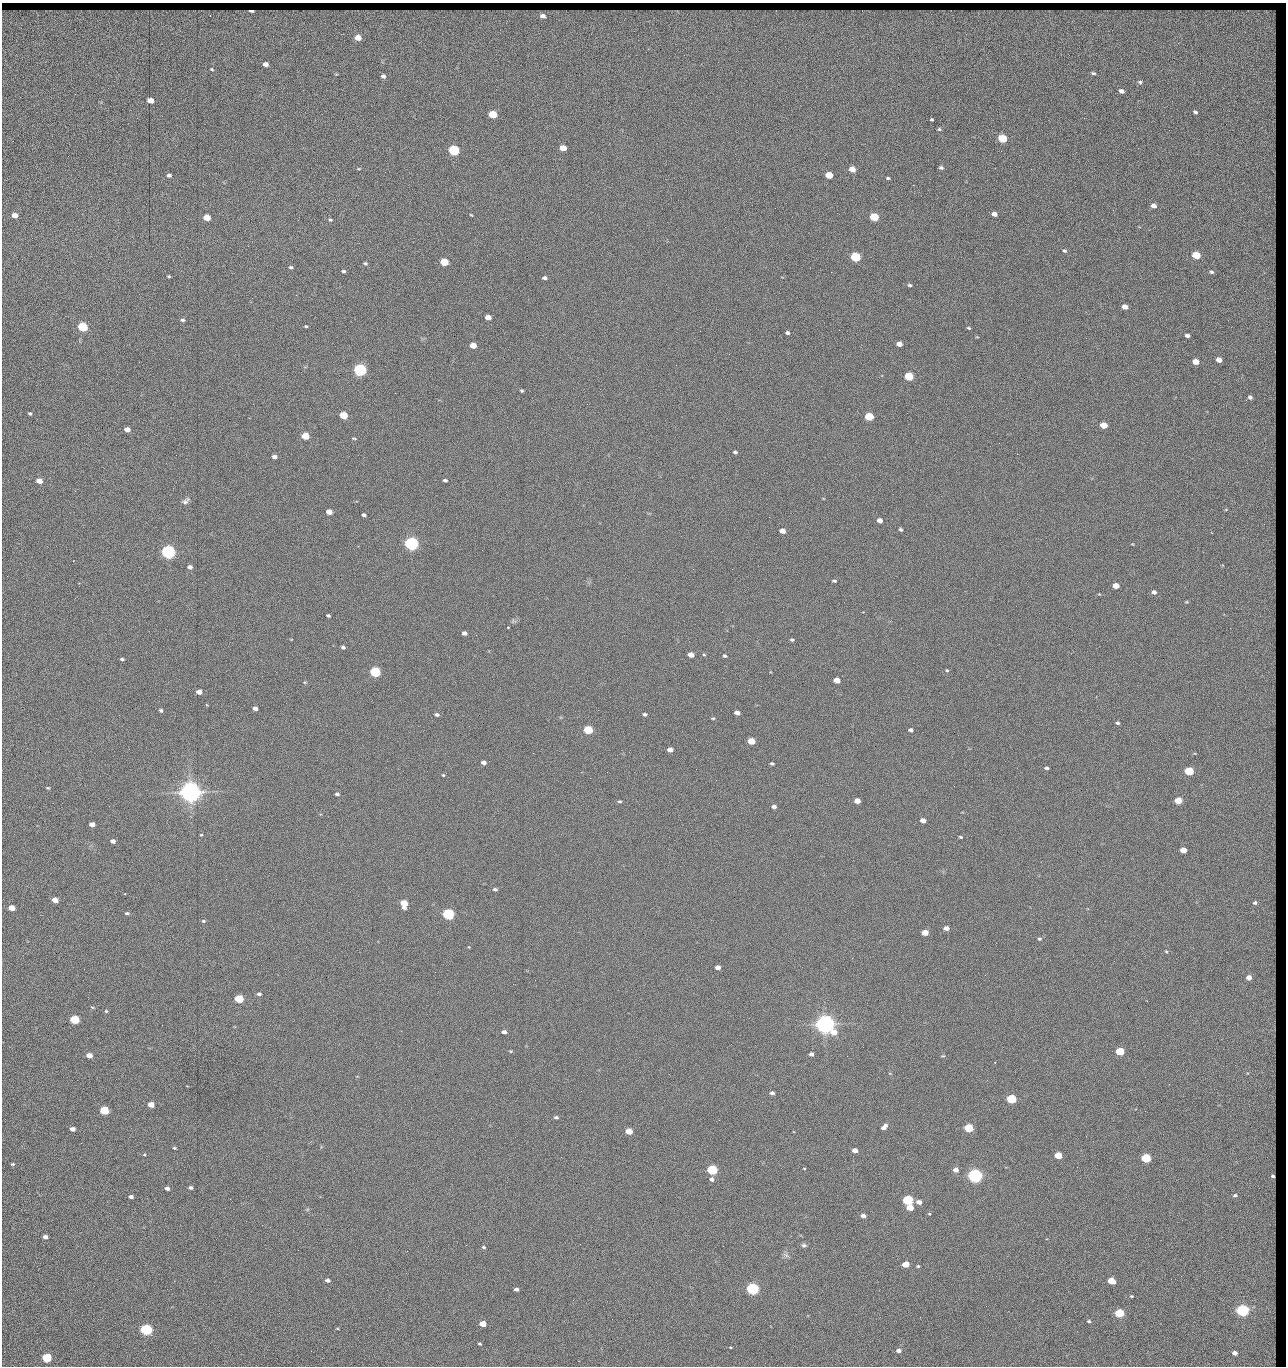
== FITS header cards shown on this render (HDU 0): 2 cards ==
NAXIS1  =                 1284 / length of data axis 1
NAXIS2  =                 1364 / length of data axis 2

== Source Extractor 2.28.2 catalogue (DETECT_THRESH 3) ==
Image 1284 x 1364 px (HDU 0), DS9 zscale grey, 1 PNG px = 1 image px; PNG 1288 x 1368 px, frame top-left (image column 1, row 1364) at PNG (2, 3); no overlay
Background 149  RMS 15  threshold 44.6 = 3 sigma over >= 5 px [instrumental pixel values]
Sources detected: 280; all 280 listed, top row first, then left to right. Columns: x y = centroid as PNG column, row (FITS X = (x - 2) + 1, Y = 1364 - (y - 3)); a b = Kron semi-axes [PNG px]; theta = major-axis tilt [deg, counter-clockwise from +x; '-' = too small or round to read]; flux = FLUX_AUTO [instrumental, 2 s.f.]
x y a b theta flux
251 11 4 2 - 2.3e+03
210 15 2 2 - 5.3e+02
543 16 7 6 - 5.0e+03
1272 30 21 8 -77 6.2e+03
358 38 5 4 - 1.3e+04
1178 43 3 2 - 1.1e+03
1272 58 31 6 -90 1.1e+04
265 64 5 4 - 5.2e+03
212 69 3 3 - 1.0e+03
1093 73 5 3 - 1.6e+03
383 76 4 4 - 2.5e+03
1140 82 6 5 - 1.9e+03
1121 91 5 4 - 4.3e+03
150 100 5 4 - 1.3e+04
1195 112 3 3 - 1.7e+03
493 114 5 4 - 4.2e+04
932 119 3 3 - 1.1e+03
1273 121 5 3 - 8.9e+02
939 129 4 4 - 1.5e+03
1169 130 2 2 - 5.9e+02
1002 138 6 5 - 6.0e+04
563 148 5 4 - 1.4e+04
454 150 6 5 - 1.6e+05
941 168 5 4 - 2.1e+03
359 169 5 3 - 9.2e+02
852 169 5 4 - 1.2e+04
1031 169 2 2 - 1.3e+03
1273 171 5 2 - 1.4e+03
169 175 5 4 - 2.5e+03
829 175 5 4 - 2.8e+04
888 178 4 3 - 1.3e+03
913 185 2 2 - 1.2e+04
1274 195 8 2 81 1.4e+03
1270 197 7 4 -71 3.1e+03
1153 206 5 4 - 6.5e+03
1113 210 2 2 - 5.7e+02
994 214 5 4 - 5.5e+03
15 215 5 4 - 1.0e+04
471 215 4 3 - 8.3e+02
874 217 5 4 - 5.1e+04
207 218 5 4 - 2.0e+04
330 220 5 4 - 1.4e+03
1065 251 6 4 -26 1.6e+03
1274 253 14 3 -89 2.7e+03
1196 255 5 4 - 4.2e+04
855 257 6 5 - 1.0e+05
444 262 5 4 - 4.0e+04
365 263 5 4 - 1.6e+03
291 267 4 4 - 1.6e+03
343 271 4 3 - 1.7e+03
831 272 2 2 - 1.8e+04
1211 272 3 3 - 1.4e+03
169 276 3 2 - 1.1e+03
544 278 4 3 - 2.5e+03
1272 282 7 2 -46 1.3e+03
910 285 5 4 - 1.6e+03
296 295 2 2 - 5.5e+02
1274 297 9 3 -88 1.9e+03
1125 307 5 4 - 7.5e+03
488 317 5 4 - 9.4e+03
182 320 6 3 -2 1.9e+03
306 326 4 3 - 1.2e+03
83 327 5 5 - 1.0e+05
969 328 4 3 - 1.2e+03
839 330 2 2 - 4.0e+02
700 331 2 2 - 2.2e+03
787 333 5 4 - 2.1e+03
1187 336 4 3 - 3.7e+03
899 344 5 4 - 7.6e+03
473 345 5 4 - 1.5e+04
1274 350 15 3 -89 2.5e+03
1219 360 5 4 - 9.4e+03
1196 362 5 4 - 1.5e+04
360 370 6 5 - 3.0e+05
909 376 5 4 - 5.8e+04
1274 383 20 3 87 3.8e+03
522 391 3 3 - 1.3e+03
1250 397 4 4 - 2.7e+03
1246 400 3 2 - 9.6e+02
30 413 4 4 - 1.5e+03
343 415 5 4 - 3.7e+04
869 416 5 4 - 5.9e+04
1104 425 5 4 - 1.9e+04
1273 428 10 3 89 2.3e+03
127 429 5 4 - 8.3e+03
305 436 5 4 - 2.9e+04
354 438 6 3 -17 1.1e+03
999 443 2 2 - 2.3e+03
735 452 5 3 - 1.7e+03
176 455 2 2 - 2.0e+03
274 457 5 4 - 3.8e+03
445 480 4 3 - 2.2e+03
39 481 5 4 - 1.2e+04
75 491 2 2 - 7.2e+02
186 501 11 6 41 3.3e+03
329 512 5 4 - 1.0e+04
1274 514 16 3 -90 3.2e+03
364 515 4 3 - 2.3e+03
880 520 5 4 - 5.8e+03
901 529 4 3 - 1.7e+03
782 531 5 4 - 8.5e+03
1273 540 14 3 -90 2.9e+03
412 544 6 5 - 5.0e+05
1132 544 5 3 - 7.7e+02
358 546 3 3 - 7.8e+02
482 550 2 2 - 1.7e+03
168 552 6 5 - 5.3e+05
190 567 5 4 - 3.8e+03
732 569 2 2 - 4.4e+02
834 581 5 3 - 1.7e+03
1274 583 10 3 90 2.5e+03
1116 586 5 4 - 1.3e+04
1154 592 5 4 - 3.8e+03
1099 594 4 3 - 7.6e+02
1186 602 4 3 - 8.7e+02
328 616 4 3 - 1.8e+03
1274 621 10 3 80 1.2e+03
508 627 3 2 - 1.5e+03
464 633 5 4 - 4.3e+03
792 640 4 3 - 1.4e+03
343 647 4 3 - 2.1e+03
691 655 5 4 - 1.0e+04
704 655 4 3 - 8.9e+02
725 656 4 3 - 1.7e+03
122 659 4 3 - 1.6e+03
1273 662 6 3 63 1.6e+03
947 670 4 3 - 1.1e+03
375 672 5 5 - 1.6e+05
837 680 5 4 - 1.4e+04
1273 686 7 4 -78 1.5e+03
199 692 5 4 - 7.2e+03
255 708 4 4 - 4.2e+03
161 710 5 4 - 1.9e+03
1273 711 4 3 - 1.5e+03
737 713 5 4 - 6.0e+03
437 714 5 4 - 2.6e+03
645 714 4 3 - 2.5e+03
713 718 5 3 - 1.2e+03
1274 722 7 3 -82 1.9e+03
1117 723 4 4 - 1.7e+03
588 730 5 4 - 6.3e+04
911 730 4 4 - 2.6e+03
751 741 5 4 - 2.7e+04
670 750 5 4 - 7.4e+03
533 753 2 2 - 2.1e+03
484 762 5 4 - 4.3e+03
772 764 4 3 - 1.7e+03
1046 768 5 4 - 2.1e+03
696 769 2 2 - 1.4e+03
1189 771 5 4 - 7.6e+04
607 772 2 2 - 4.2e+02
443 775 5 3 - 8.7e+02
716 780 2 2 - 1.7e+03
1273 785 12 3 -81 2.5e+03
48 788 4 3 - 1.0e+03
190 792 7 6 - 1.5e+06
337 794 5 4 - 2.4e+03
620 801 5 4 - 1.4e+03
857 801 5 4 - 1.1e+04
1178 801 5 4 - 2.5e+04
774 807 4 3 - 3.2e+03
1272 807 5 3 - 1.0e+03
923 820 5 4 - 7.8e+03
92 824 5 4 - 7.0e+03
201 835 3 3 - 8.7e+02
961 837 4 2 - 1.2e+03
113 841 4 4 - 3.9e+03
1273 845 12 3 -84 3.2e+03
1183 850 5 4 - 1.5e+04
495 889 5 4 - 2.1e+03
1273 891 5 2 - 9.5e+02
125 894 2 2 - 6.7e+02
55 900 5 4 - 1.2e+04
404 903 6 5 - 2.8e+04
1255 903 7 6 - 2.8e+03
12 908 5 4 - 1.6e+04
1272 912 5 2 - 8.4e+02
127 913 5 3 - 1.8e+03
448 914 5 5 - 2.4e+05
203 921 5 4 - 1.5e+03
1272 926 7 4 71 2.9e+03
946 928 5 4 - 6.0e+03
925 933 5 4 - 1.9e+04
1039 939 4 4 - 1.8e+03
1273 943 5 3 - 9.3e+02
469 947 4 3 - 6.9e+02
1166 951 4 4 - 1.0e+03
718 967 5 4 - 6.2e+03
1249 977 4 4 - 7.5e+03
1273 978 5 2 - 1.6e+03
513 984 2 2 - 1.4e+03
259 994 5 4 - 2.1e+03
239 999 5 4 - 6.1e+04
92 1007 5 3 - 1.0e+03
106 1011 4 4 - 1.3e+03
75 1020 5 4 - 7.6e+04
825 1024 7 6 - 1.2e+06
1273 1027 14 4 78 2.7e+03
401 1031 2 2 - 3.7e+03
504 1032 5 4 - 4.2e+03
510 1051 5 4 - 1.0e+03
1120 1051 5 4 - 4.8e+04
811 1054 4 4 - 3.6e+03
89 1055 5 4 - 1.1e+04
847 1056 2 2 - 8.7e+02
943 1056 6 3 -1 9.8e+02
995 1062 3 2 - 8.6e+02
1235 1065 2 2 - 9.9e+02
1273 1075 3 2 - 8.8e+02
1169 1084 2 2 - 1.8e+03
772 1093 4 4 - 3.4e+03
1011 1099 5 4 - 8.9e+04
1274 1104 3 3 - 4.9e+02
151 1105 5 4 - 1.2e+04
104 1110 5 4 - 6.6e+04
1145 1111 2 2 - 6.5e+02
556 1117 5 3 - 2.0e+03
719 1120 2 2 - 7.1e+02
884 1127 8 4 47 4.9e+03
968 1128 5 4 - 7.3e+04
72 1129 5 4 - 5.6e+03
629 1131 5 4 - 2.1e+04
1274 1135 3 3 - 7.7e+02
1086 1136 2 2 - 4.7e+02
81 1143 3 2 - 1.6e+03
174 1148 4 3 - 1.2e+03
855 1150 5 4 - 7.1e+03
144 1155 4 3 - 8.3e+02
1058 1155 5 4 - 3.2e+04
561 1157 2 2 - 7.7e+02
1146 1158 5 4 - 9.9e+04
13 1164 5 4 - 1.2e+03
1077 1167 2 2 - 1.3e+03
804 1168 4 2 - 7.3e+02
712 1170 5 4 - 1.4e+05
956 1170 4 4 - 7.5e+03
975 1176 5 5 - 6.1e+05
1273 1177 11 4 -83 5.5e+03
712 1179 6 5 - 3.0e+03
190 1187 4 3 - 2.3e+03
167 1188 4 3 - 4.5e+03
1235 1195 3 3 - 1.4e+03
131 1197 4 3 - 3.4e+03
908 1200 5 4 - 1.5e+05
919 1202 5 4 - 6.5e+03
910 1207 5 4 - 1.7e+04
1274 1208 6 3 -71 8.1e+02
929 1214 4 3 - 8.2e+02
863 1216 5 4 - 4.7e+03
270 1227 2 2 - 1.5e+03
45 1237 4 4 - 4.3e+03
466 1245 2 2 - 4.7e+03
804 1245 8 6 -5 2.3e+03
483 1247 5 4 - 1.4e+03
298 1250 2 2 - 1.0e+03
407 1251 2 2 - 3.6e+03
786 1255 8 5 -45 2.5e+03
906 1264 5 4 - 1.9e+04
918 1266 3 3 - 1.2e+03
1274 1274 16 3 90 2.5e+03
327 1280 4 4 - 2.9e+03
1111 1281 5 4 - 2.7e+04
516 1289 4 4 - 3.3e+03
752 1289 5 5 - 3.0e+05
1131 1296 4 3 - 1.1e+03
986 1306 2 2 - 1.9e+03
1242 1310 5 5 - 3.6e+05
1274 1310 16 3 84 2.8e+03
1119 1313 5 4 - 7.9e+04
612 1319 2 2 - 4.1e+02
1089 1321 4 3 - 1.5e+03
483 1324 5 4 - 1.8e+04
146 1330 5 5 - 2.4e+05
480 1344 4 3 - 1.1e+03
730 1347 3 3 - 9.4e+02
1274 1349 7 3 -87 9.2e+02
311 1351 2 2 - 9.6e+02
899 1351 5 4 - 4.1e+03
1235 1353 4 4 - 4.6e+03
47 1358 5 5 - 9.3e+04

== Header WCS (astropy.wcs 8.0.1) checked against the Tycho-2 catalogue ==
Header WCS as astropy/WCSLIB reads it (CRVAL/CRPIX/CD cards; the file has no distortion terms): RA---TAN/DEC--TAN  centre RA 15:41:43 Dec +51:58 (235.43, +51.97 deg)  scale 1.26 arcsec/px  FOV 26.9' x 28.5'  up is +92 deg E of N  parity flipped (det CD > 0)
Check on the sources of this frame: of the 60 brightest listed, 11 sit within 2.0 arcsec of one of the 16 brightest Tycho-2 stars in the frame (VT <= 12.38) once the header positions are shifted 0.73 arcsec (0.48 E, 0.55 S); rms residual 1.10 arcsec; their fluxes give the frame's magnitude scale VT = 25.23 - 2.5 log10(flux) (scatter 0.20 mag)
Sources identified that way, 11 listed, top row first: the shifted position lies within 2.0 arcsec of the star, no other Tycho-2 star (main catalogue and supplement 1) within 4.0 arcsec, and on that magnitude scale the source's flux lands within +1.5 / -3 mag of the star's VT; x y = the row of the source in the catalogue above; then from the Tycho-2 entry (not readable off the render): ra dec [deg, ICRS J2000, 3 dp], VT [Tycho-2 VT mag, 2 dp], TYC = Tycho-2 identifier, HIP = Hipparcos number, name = IAU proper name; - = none
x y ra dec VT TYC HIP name
360 370 235.614 +52.064 11.61 3489-1132-1 - -
412 544 235.514 +52.049 11.19 3489-1407-1 - -
168 552 235.515 +52.133 11.12 3489-1380-1 - -
190 792 235.378 +52.130 9.31 3489-1322-1 76850 -
448 914 235.303 +52.042 11.52 3489-958-1 - -
825 1024 235.232 +51.912 9.59 3489-824-1 - -
975 1176 235.143 +51.862 10.97 3489-1016-1 - -
908 1200 235.131 +51.886 12.29 3489-908-1 - -
752 1289 235.084 +51.941 11.45 3489-1346-1 - -
1242 1310 235.062 +51.771 11.53 3489-1453-1 - -
146 1330 235.075 +52.152 11.74 3489-912-1 - -